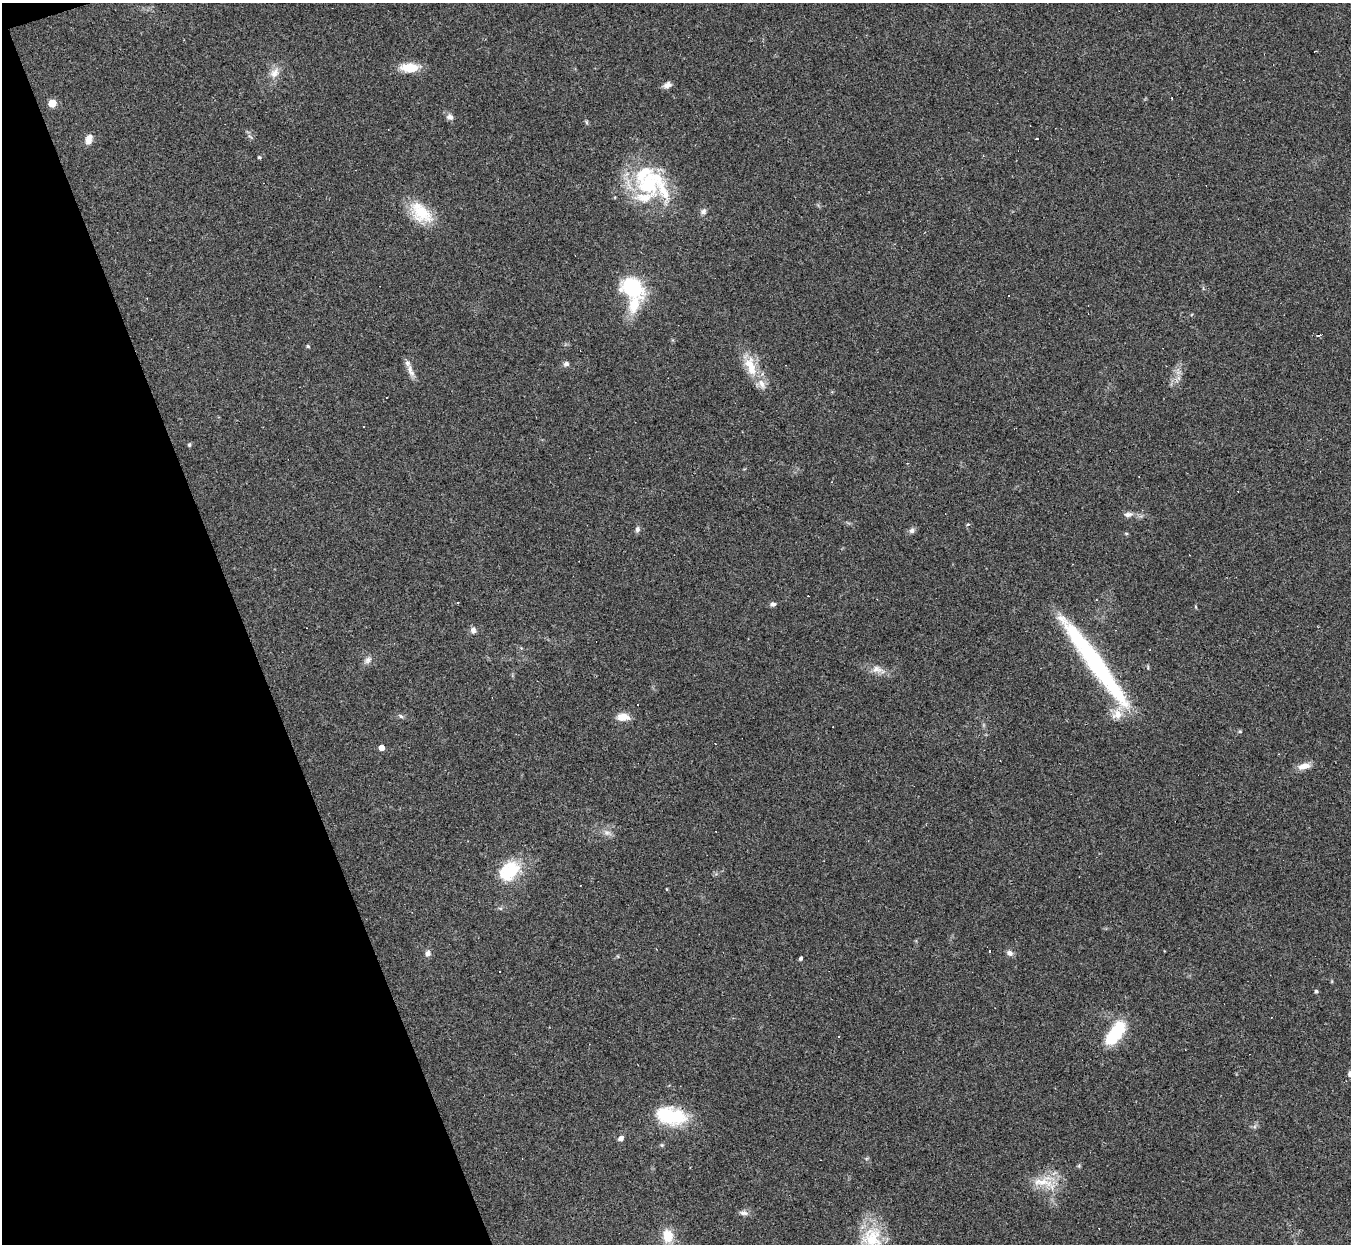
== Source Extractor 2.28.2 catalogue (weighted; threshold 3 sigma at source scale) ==
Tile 5 of 4 x 4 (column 1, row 2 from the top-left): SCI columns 1-1349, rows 2754-3995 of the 5397 x 5383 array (HDU 1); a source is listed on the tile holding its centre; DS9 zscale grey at full resolution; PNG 1353 x 1246 px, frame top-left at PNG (2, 3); no overlay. Shown black and unused: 18% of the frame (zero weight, under 2 of 3 exposures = <1% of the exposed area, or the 3 px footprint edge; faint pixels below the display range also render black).
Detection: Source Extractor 2.28.2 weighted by HDU 2 'WHT'; one run over the whole footprint, this tile lists its part. Background 0.0637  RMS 0.0069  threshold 0.0311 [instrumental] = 3 sigma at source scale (4.5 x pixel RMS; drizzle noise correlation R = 1.50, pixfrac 1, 0.05/0.05 arcsec/px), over >= 5 px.
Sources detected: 79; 1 inside a brighter object's white glare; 13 cosmic-ray / hot-pixel residue — not listed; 6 inside a brighter listed object's ellipse — not listed separately; the other 59 listed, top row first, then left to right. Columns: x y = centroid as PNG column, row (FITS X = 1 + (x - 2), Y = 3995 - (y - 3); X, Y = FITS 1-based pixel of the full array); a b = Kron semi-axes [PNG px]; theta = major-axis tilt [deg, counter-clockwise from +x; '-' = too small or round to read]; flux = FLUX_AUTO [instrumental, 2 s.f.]
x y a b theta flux
409 67 21 10 -1 14
275 73 15 10 58 6.1
667 85 11 7 23 3
52 103 5 5 - 18
450 117 10 8 -17 2.8
586 122 6 4 -71 0.91
89 139 12 8 73 4.7
259 157 4 3 - 1.1
648 185 37 29 -10 51
703 211 8 7 - 2.2
421 213 32 19 -45 24
633 288 21 15 -28 53
1009 296 3 2 - 0.51
634 305 19 11 74 17
1318 335 4 3 - 3.7
308 346 5 4 - 0.89
566 364 7 6 - 2
751 366 29 14 -72 17
410 371 20 7 -69 5
189 445 4 4 - 1.2
1128 514 12 7 8 3.2
968 524 5 3 - 0.68
637 529 7 6 - 2
912 530 8 6 28 2.2
1126 533 5 3 - 0.69
1096 600 3 2 - 0.55
457 602 3 3 - 1.7
773 604 7 5 9 2.1
1196 607 5 3 - 0.62
473 630 8 7 - 2.7
521 648 4 4 - 0.72
1150 650 3 2 - 0.47
1093 658 60 22 -55 69
368 660 10 8 56 3
878 670 22 9 -16 6.4
638 705 3 2 - 0.74
1117 714 16 14 34 8.8
401 716 6 5 - 1.3
623 717 15 9 -2 7.2
1240 731 5 3 - 0.71
381 747 4 4 - 6.5
1304 766 15 8 15 6.1
607 832 10 7 -16 3.2
509 871 31 22 45 28
667 889 3 3 - 1.5
500 908 6 4 -18 0.93
428 953 8 7 - 2.7
1010 953 9 6 -30 2.5
801 958 4 4 - 1.5
1316 991 4 3 - 1.5
1115 1033 31 14 54 31
838 1037 3 2 - 1
671 1116 36 20 -13 38
621 1138 6 5 - 2.9
522 1159 3 2 - 0.35
1043 1182 35 15 2 17
744 1213 12 7 -9 2.8
668 1236 17 13 -81 12
872 1238 31 30 - 32
Isophote crosses this tile's border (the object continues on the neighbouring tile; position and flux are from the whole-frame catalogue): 1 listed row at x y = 872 1238